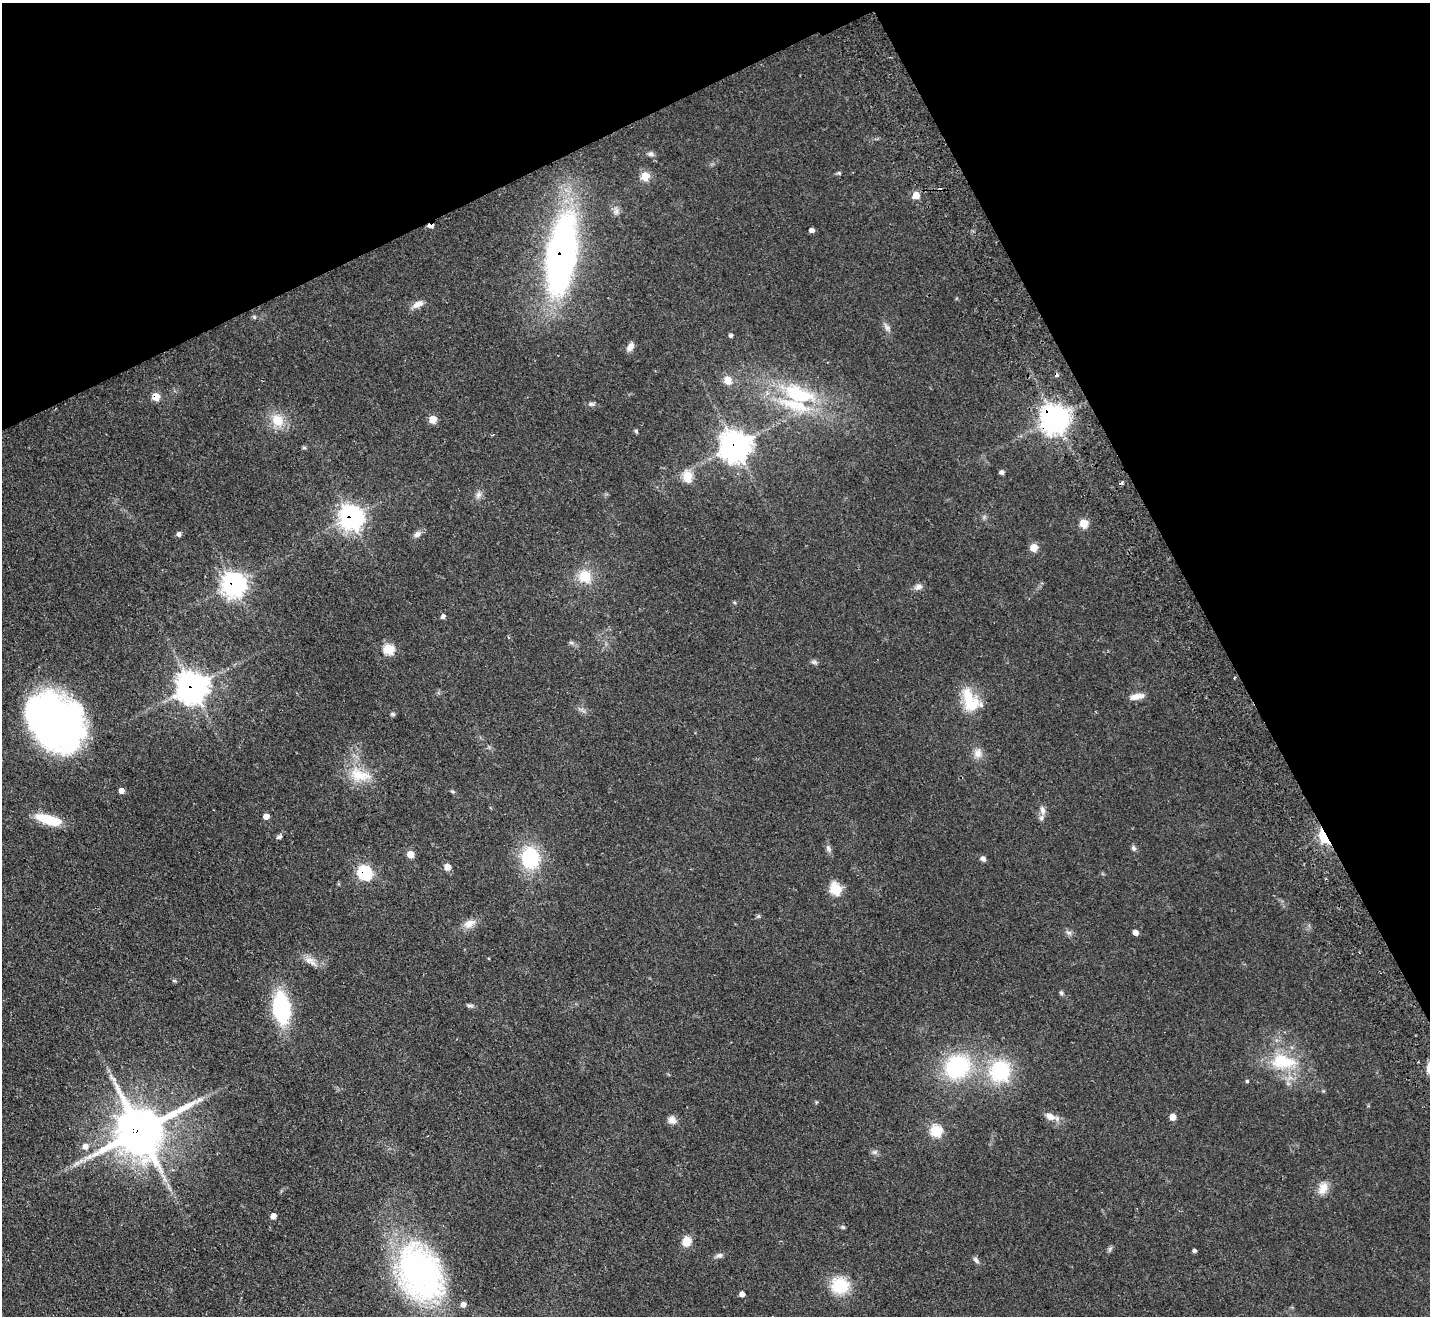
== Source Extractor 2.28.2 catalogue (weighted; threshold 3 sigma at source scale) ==
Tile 3 of 4 x 4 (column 3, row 1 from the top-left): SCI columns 2909-4336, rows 4264-5577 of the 5819 x 5764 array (HDU 1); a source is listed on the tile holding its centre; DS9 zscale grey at full resolution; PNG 1432 x 1318 px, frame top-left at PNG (2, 3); no overlay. Shown black and unused: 25% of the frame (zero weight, under 2 of 3 exposures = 3% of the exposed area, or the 3 px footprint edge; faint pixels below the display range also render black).
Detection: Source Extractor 2.28.2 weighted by HDU 2 'WHT'; one run over the whole footprint, this tile lists its part. Background 0.0667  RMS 0.0072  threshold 0.0326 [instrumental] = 3 sigma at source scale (4.5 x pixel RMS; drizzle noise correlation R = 1.50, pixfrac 1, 0.05/0.05 arcsec/px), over >= 5 px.
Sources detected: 98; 1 inside a brighter object's white glare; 3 cosmic-ray / hot-pixel residue — not listed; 4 inside a brighter listed object's ellipse — not listed separately; the other 90 listed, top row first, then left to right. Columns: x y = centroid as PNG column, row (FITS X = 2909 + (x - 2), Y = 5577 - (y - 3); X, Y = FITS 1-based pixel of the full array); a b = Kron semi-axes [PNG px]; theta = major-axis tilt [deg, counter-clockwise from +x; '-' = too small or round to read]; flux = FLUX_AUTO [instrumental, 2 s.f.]
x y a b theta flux
651 154 9 6 -9 2
839 173 6 5 - 1.1
645 176 7 6 - 14
916 195 5 5 - 12
430 226 8 4 -11 3
811 230 6 5 - 1.9
561 254 59 20 81 390
418 304 17 8 25 5
254 317 6 5 - 1.1
887 328 9 6 -49 2.5
731 335 5 5 - 1.4
630 347 11 7 54 3.6
728 380 9 7 89 8.7
798 395 46 24 -19 58
156 397 6 5 - 11
591 404 9 6 -1 1.8
1055 418 9 8 - 960
433 419 6 5 - 12
278 420 19 16 -50 13
636 431 5 4 - 1
735 446 11 10 - 710
304 448 5 5 - 1
1002 472 5 5 - 2.1
688 476 7 6 - 25
478 495 10 8 64 3
351 517 10 9 - 370
1084 523 6 6 - 16
179 534 6 5 - 2
417 534 11 7 38 2.9
1034 548 6 6 - 11
585 576 16 14 -36 15
234 584 10 9 - 350
919 587 10 8 32 3
443 616 6 5 - 1.9
571 642 6 4 -19 1.2
389 649 6 6 - 28
814 662 7 6 - 1.6
192 687 11 11 - 730
1137 696 19 7 12 5.5
968 698 31 15 -77 20
392 714 6 5 - 1.1
62 724 63 39 -38 300
978 753 12 11 - 5.2
360 775 34 15 -13 18
121 791 6 5 - 3.3
452 791 7 3 -19 0.93
1042 810 12 7 -78 3.4
266 816 6 5 - 3.9
49 820 27 9 -16 25
279 837 9 5 28 1.6
1324 837 9 5 -62 71
828 848 12 6 -67 2.2
1133 848 7 6 - 1.7
411 854 6 6 - 7.5
530 858 21 17 -86 47
983 859 6 5 - 2.6
447 867 6 6 - 6.2
365 873 8 7 - 72
836 889 7 6 - 35
469 924 15 10 31 6.1
1069 932 9 4 -8 1.7
1135 933 5 5 - 3.4
309 960 13 8 13 4.6
174 981 6 4 -2 0.88
1061 993 6 5 - 1.2
470 1005 11 4 0 1.6
281 1008 26 14 -82 74
1283 1061 38 21 -6 34
957 1067 25 22 33 68
1000 1071 23 22 - 47
1247 1081 4 4 - 0.98
1051 1117 18 8 -19 6.1
1173 1117 6 6 - 5
672 1120 10 9 - 4.3
140 1131 16 14 34 3200
936 1131 7 6 - 39
85 1146 7 7 - 3.8
875 1152 8 6 20 1.8
76 1163 10 3 21 2.1
1323 1188 17 11 70 7.3
273 1216 6 5 - 3.4
843 1227 6 5 - 1
686 1241 11 9 68 8.5
1110 1249 8 4 54 1.3
1194 1251 4 4 - 1.7
719 1255 9 7 6 2.1
976 1260 9 6 -58 2
420 1273 70 49 -68 190
840 1285 19 17 1 26
742 1294 5 4 - 3.4
Overlapping masked pixels (flux is a lower limit): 11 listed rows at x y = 430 226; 561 254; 156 397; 1055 418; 735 446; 351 517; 234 584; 192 687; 1324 837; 365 873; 140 1131